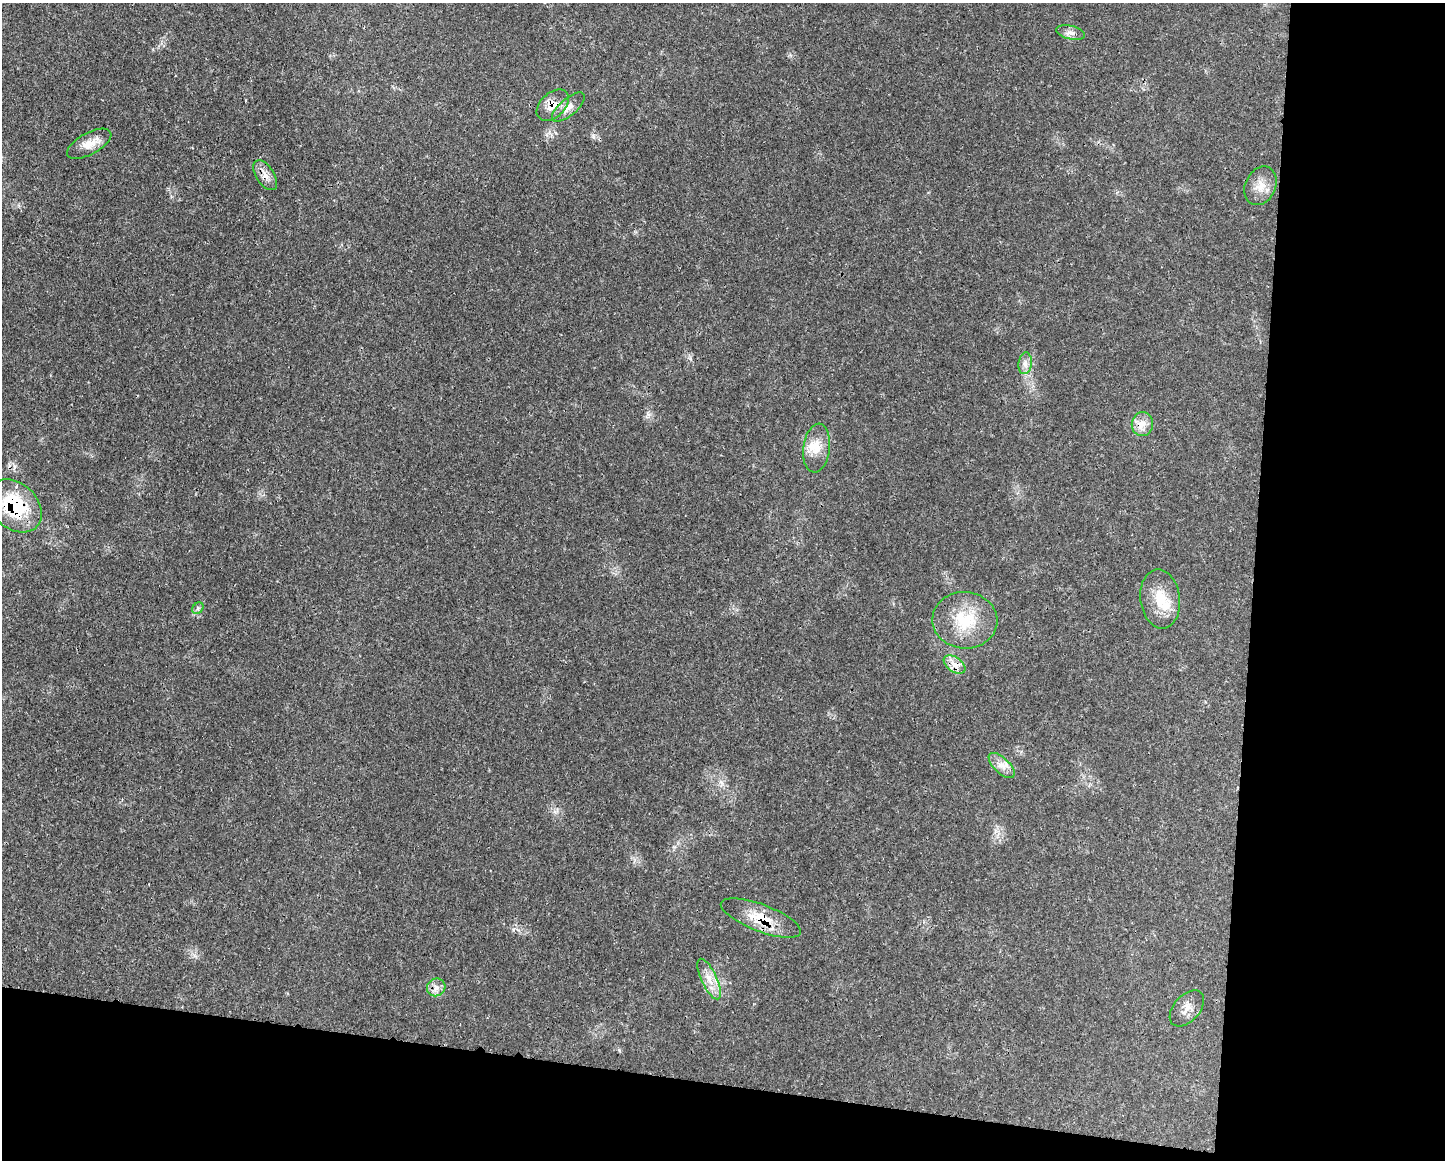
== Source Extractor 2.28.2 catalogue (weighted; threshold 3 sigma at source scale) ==
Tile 12 of 3 x 4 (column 3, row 4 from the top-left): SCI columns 3004-4446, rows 18-1175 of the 4675 x 4660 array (HDU 1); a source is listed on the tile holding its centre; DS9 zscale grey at full resolution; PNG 1447 x 1162 px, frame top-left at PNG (2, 3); each listed source drawn as its Kron ellipse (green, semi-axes under 4 px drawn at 4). Shown black and unused: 20% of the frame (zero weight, under 3 of 4 exposures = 2% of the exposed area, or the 3 px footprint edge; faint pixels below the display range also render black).
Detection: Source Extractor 2.28.2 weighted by HDU 2 'WHT'; one run over the whole footprint, this tile lists its part. Background 0.0771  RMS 0.0035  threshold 0.0159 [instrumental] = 3 sigma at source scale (4.5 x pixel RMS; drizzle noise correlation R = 1.50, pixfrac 1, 0.05/0.05 arcsec/px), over >= 5 px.
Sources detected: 19; all 19 listed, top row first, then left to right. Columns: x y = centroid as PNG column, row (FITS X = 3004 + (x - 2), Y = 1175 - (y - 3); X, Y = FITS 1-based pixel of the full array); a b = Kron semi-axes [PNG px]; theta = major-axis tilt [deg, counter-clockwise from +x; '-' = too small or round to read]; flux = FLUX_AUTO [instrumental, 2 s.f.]
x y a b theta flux
1071 33 14 6 -13 1.8
553 105 19 12 43 4.9
568 107 20 8 41 3
89 144 24 10 29 4.8
265 175 17 9 -57 3.1
1260 186 20 15 64 5.1
1025 363 11 6 83 1.9
1142 424 12 10 81 3.5
817 448 24 13 83 6.3
15 506 30 22 -43 26
1160 599 29 20 -82 11
198 608 6 5 - 0.75
965 620 32 28 -5 17
954 664 12 7 -35 2.6
1002 766 16 7 -44 3
761 918 42 13 -21 10
709 979 22 7 -65 4.3
436 987 9 8 - 2.2
1187 1008 21 13 48 3.8
Overlapping masked pixels (flux is a lower limit): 4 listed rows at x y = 553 105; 265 175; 15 506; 761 918
Unlisted compact peaks at least as high as the median listed source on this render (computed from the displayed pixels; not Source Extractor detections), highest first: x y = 593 137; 513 930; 619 1050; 648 414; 194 955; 674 847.